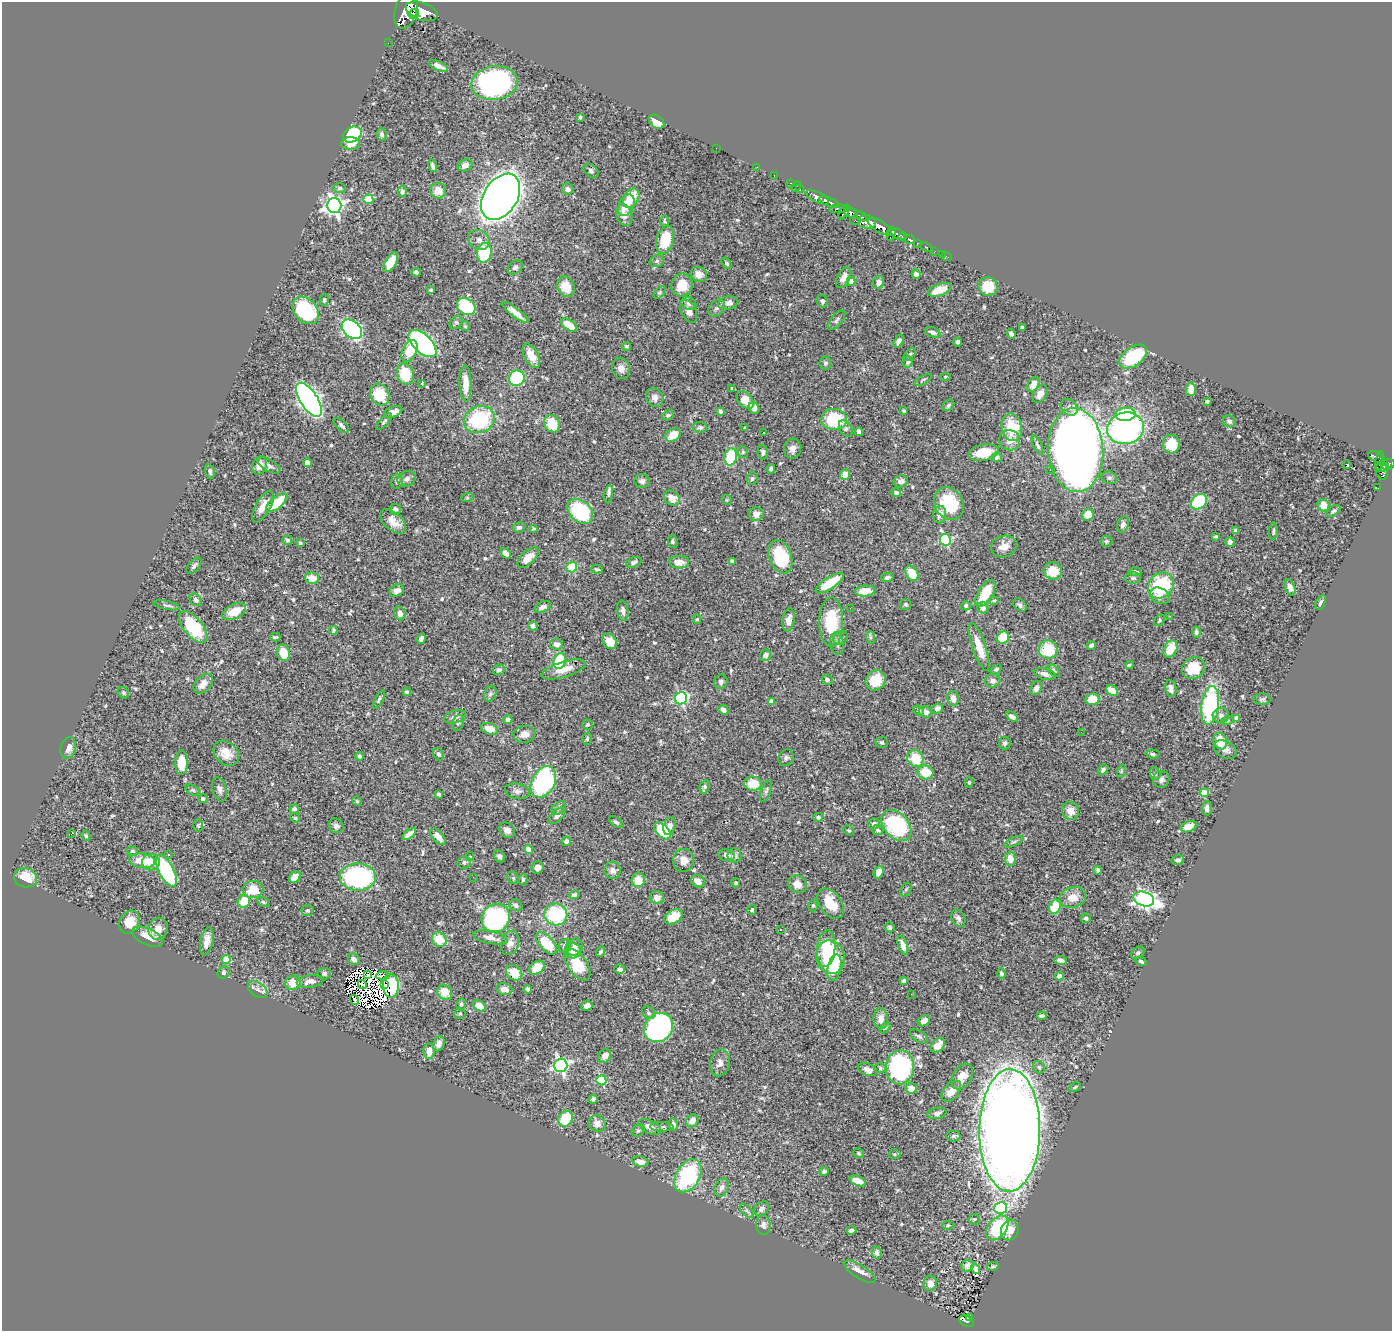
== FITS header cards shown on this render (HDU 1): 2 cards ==
NAXIS1  =                 1390
NAXIS2  =                 1329

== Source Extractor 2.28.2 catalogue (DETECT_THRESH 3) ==
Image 1390 x 1329 px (HDU 1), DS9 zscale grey, 1 PNG px = 1 image px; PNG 1394 x 1333 px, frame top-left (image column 1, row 1329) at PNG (2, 2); each listed source drawn as its Kron ellipse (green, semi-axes under 4 px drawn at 4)
Background 0.926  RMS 0.027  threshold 0.0797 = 3 sigma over >= 5 px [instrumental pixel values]
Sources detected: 605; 8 with non-positive FLUX_AUTO (blend fragments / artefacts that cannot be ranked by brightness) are neither listed nor drawn; of the other 597, the 500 brightest by FLUX_AUTO listed and drawn (97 fainter detections omitted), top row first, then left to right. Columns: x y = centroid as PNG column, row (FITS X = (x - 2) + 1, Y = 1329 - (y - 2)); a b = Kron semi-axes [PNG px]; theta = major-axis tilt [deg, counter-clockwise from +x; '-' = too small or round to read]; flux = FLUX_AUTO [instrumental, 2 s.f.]
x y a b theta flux
406 10 19 11 74 6100
422 11 16 8 -19 5000
414 14 5 4 - 1200
388 43 2 2 - 8.8
438 66 10 4 -23 9
495 83 23 17 8 390
580 117 4 3 - 2.5
657 122 8 6 -37 24
382 134 6 5 - 5.1
352 135 10 7 29 220
350 144 9 6 -2 15
716 148 2 2 - 34
465 165 7 5 28 10
433 166 6 3 -75 4.4
757 167 2 2 - 6.5
591 171 8 6 -42 4.2
774 176 3 2 - 23
790 183 3 2 - 32
796 186 6 3 38 44
340 188 6 5 - 3.9
568 189 6 5 - 6.2
800 189 3 3 - 40
402 191 5 4 - 6.3
438 191 8 8 - 21
501 197 25 17 57 2600
817 197 12 5 -26 1400
631 198 10 7 57 40
368 199 5 4 - 73
829 202 11 4 -23 1600
334 205 7 7 - 960
626 205 11 7 63 28
839 209 10 4 3 450
844 212 8 3 57 480
851 213 7 4 -20 910
624 215 11 8 -73 12
861 216 6 3 -28 490
665 221 6 4 -89 2.9
855 221 5 3 - 130
867 222 9 6 -10 1400
879 227 13 5 -32 3400
892 232 4 4 - 1100
898 234 8 5 -32 950
902 236 4 3 - 400
890 238 3 2 - 22
909 239 6 3 -24 280
479 240 11 9 -36 11
665 240 14 8 74 60
917 243 3 3 - 230
926 247 6 3 -24 77
934 252 4 2 - 28
484 253 10 7 81 110
942 254 2 2 - 4.7
946 256 5 3 - 23
657 261 7 5 16 4.6
391 262 11 5 61 39
726 263 6 4 -55 3.4
515 267 8 6 33 4.7
416 272 5 3 - 3.8
699 274 8 7 - 15
916 274 5 4 - 5.7
844 277 11 6 64 12
851 281 4 4 - 19
878 282 7 5 68 7.4
682 285 12 10 68 35
988 286 9 9 - 45
566 287 11 8 -66 32
431 290 3 3 - 2.9
940 290 12 6 19 35
660 292 7 4 46 3.1
324 300 6 4 71 2.9
822 301 6 5 - 4.6
689 303 8 6 -27 6.5
728 303 10 6 13 10
466 306 10 8 -32 110
717 308 10 6 49 6
306 310 15 11 -51 130
689 311 12 7 -64 11
515 312 16 4 -37 14
836 320 12 5 50 5.4
456 323 7 5 43 5.2
569 325 9 5 -35 37
465 326 5 5 - 2.5
1022 327 4 3 - 3.4
352 329 11 8 -42 380
933 332 8 5 -21 6
1011 334 5 4 - 5.9
899 341 7 4 59 7.2
958 342 4 3 - 3.3
422 344 17 9 -44 570
626 346 4 4 - 3.5
410 351 11 7 65 39
910 355 7 4 46 3.8
531 356 13 7 -61 21
1133 357 16 9 36 130
908 362 6 5 - 4.6
825 363 7 6 - 3.8
621 368 11 9 -72 9.2
405 374 11 8 -73 62
945 377 5 4 - 2.5
517 378 8 7 - 110
923 380 10 3 30 3.1
422 383 4 3 - 2.7
465 384 18 6 -88 23
1033 385 8 5 62 15
732 388 3 3 - 3.7
1191 389 7 5 88 17
380 394 11 9 -62 61
1040 394 10 6 60 12
655 398 10 8 -61 9.2
309 400 19 8 -57 880
745 400 10 6 -47 25
1207 401 3 3 - 3.1
948 405 6 5 - 3.7
1069 407 9 7 -46 7.2
754 408 6 5 - 13
721 411 4 4 - 6.5
904 411 4 3 - 3
393 412 9 5 21 11
1126 414 10 6 3 110
668 415 6 5 - 4.1
834 419 13 10 -3 110
479 420 16 13 21 140
384 421 10 4 48 3.3
1229 421 6 6 - 5.5
552 424 9 7 -60 47
341 425 9 5 -44 6.3
700 427 7 5 -9 3.6
1012 427 14 10 -78 54
745 428 3 3 - 2.5
846 428 9 6 -61 5
1125 428 18 16 11 410
859 432 4 4 - 18
763 433 3 2 - 3.3
673 435 8 6 34 27
1010 440 10 10 - 17
1171 444 9 8 - 38
1037 445 10 4 -65 4.7
793 449 10 8 77 11
1076 450 42 28 -87 3300
743 452 5 5 - 2.9
763 452 7 5 -84 5.7
983 452 15 8 10 44
731 457 8 6 76 76
997 457 5 5 - 7.8
1375 457 7 5 -28 180
1380 461 9 4 82 230
307 463 4 4 - 19
1388 464 7 5 13 580
260 465 9 7 69 18
269 465 13 5 -30 7.9
1346 465 4 3 - 25
1382 467 7 3 10 230
771 469 5 4 - 3
1050 470 2 2 - 3
210 471 7 5 -73 4.3
1382 471 9 6 -81 400
845 474 5 5 - 13
752 478 6 5 - 3.7
1109 478 8 6 -15 4.6
407 479 9 7 26 6.8
397 481 8 5 75 4.8
642 481 8 7 - 6.9
901 481 7 6 - 7.5
1378 488 3 2 - 6.5
896 492 5 4 - 3.6
608 494 8 4 78 3.8
467 498 6 4 18 2.4
672 498 8 7 - 19
727 500 6 4 -43 2.4
1199 502 9 6 44 140
277 503 13 5 39 65
949 504 17 14 -60 83
1323 505 6 6 - 26
263 507 18 7 60 19
395 509 6 5 - 6.1
580 511 15 10 -42 150
1333 511 8 4 35 4.8
756 514 7 7 - 13
1088 514 6 5 - 21
940 515 9 6 79 11
393 522 15 8 -41 20
1123 524 8 5 67 6.5
519 527 6 5 - 5.9
534 529 4 3 - 2.5
1236 530 4 4 - 7.3
1273 531 9 3 88 3.1
1216 536 3 3 - 2.8
287 540 5 4 - 2.9
945 540 6 5 - 160
673 541 6 5 - 3.2
1106 541 6 5 - 3.7
1230 542 5 4 - 6.2
300 543 4 3 - 2.7
1004 546 13 10 18 19
506 553 6 4 -50 9.8
780 557 17 11 -69 99
528 558 13 6 45 18
732 561 4 4 - 3.9
634 562 8 5 21 4.6
679 562 10 6 -3 19
194 566 10 5 49 5
572 567 5 5 - 46
597 569 6 3 -9 3
1053 571 9 8 - 34
1135 572 6 4 -10 4.5
912 573 8 5 -58 37
887 577 6 4 14 4.3
312 578 7 5 -13 23
1133 578 8 5 1 3.7
830 583 16 6 33 54
1161 585 14 12 44 120
1290 587 8 5 -67 8.2
397 591 7 6 - 11
865 591 10 5 5 28
985 593 15 7 58 55
1160 596 10 7 -26 10
196 600 7 5 -49 5.2
994 601 5 3 - 2.4
1321 602 8 4 62 5
906 604 5 5 - 2.9
167 605 13 4 -12 4.5
1020 605 8 5 -44 5
966 606 5 4 - 4
543 607 8 5 27 8
850 608 2 2 - 3.8
983 608 6 5 - 9.6
234 611 13 7 27 32
623 611 10 5 -81 7.7
400 613 7 5 -66 12
1170 616 3 2 - 2.8
697 619 4 4 - 2.5
789 620 12 6 81 12
1159 620 6 4 51 2.8
831 622 25 12 -90 92
533 626 5 4 - 5.9
193 627 19 9 -49 100
333 630 4 3 - 3
1196 632 5 4 - 4.6
275 637 5 3 - 3.3
870 637 6 4 -72 2.5
841 638 8 6 37 5.4
1003 638 6 5 - 53
421 639 5 4 - 6.2
610 641 8 6 -51 24
556 644 6 5 - 7.6
837 644 11 7 -83 7.5
1091 645 4 3 - 5.1
979 647 25 6 -71 29
1170 649 9 6 62 39
1048 650 9 9 - 65
283 653 8 6 -76 39
765 655 6 5 - 8
560 661 8 6 74 95
1129 665 4 3 - 2.6
1193 668 12 10 37 49
564 669 23 8 17 24
996 669 6 4 36 3.7
499 670 6 5 - 5
1054 671 7 5 -42 4.3
1045 674 11 5 -15 9.1
827 680 5 5 - 4.2
876 680 10 9 - 39
992 681 8 7 - 7.2
721 682 7 6 - 6.4
203 684 11 7 46 17
1036 688 7 5 60 11
1171 688 8 5 -81 8
1112 691 6 5 - 21
407 692 4 4 - 3.2
123 693 6 5 - 2.8
490 694 8 6 72 4.7
681 698 6 6 - 260
953 698 7 5 -80 10
1092 699 7 6 - 29
1262 699 8 5 -2 4.3
379 700 10 4 61 4.2
771 701 4 4 - 11
1210 705 19 8 82 220
937 708 6 4 25 7.1
723 710 5 4 - 8.1
918 710 6 4 -34 3.9
925 712 7 5 -30 12
1221 715 8 7 - 8.5
455 717 11 6 17 9.2
1012 717 6 4 -34 7.8
1236 718 4 4 - 8.1
508 720 4 4 - 6.5
1227 721 6 4 19 2.4
458 723 8 5 68 4.5
588 725 5 5 - 2.8
490 729 8 5 -18 22
1081 732 2 2 - 3.6
524 734 11 8 7 14
587 739 6 4 75 3.2
1220 741 8 6 -68 38
882 742 6 5 - 3.5
1005 743 6 6 - 4.2
68 748 11 7 73 12
1225 750 12 8 -28 12
226 753 14 11 -43 26
438 754 6 5 - 5.3
1153 754 7 4 -4 3.7
360 756 4 4 - 4.6
786 758 8 7 - 4.9
915 758 9 7 -55 48
182 763 12 6 88 37
1103 770 6 4 49 4.7
1121 771 7 4 72 2.7
926 772 8 7 - 42
1155 774 6 5 - 3.1
1161 779 8 8 - 8
543 782 17 11 62 290
969 782 5 4 - 3
753 784 9 7 -4 45
704 787 7 4 74 4.2
220 789 12 7 -73 7.2
193 790 8 5 -25 3.2
517 791 12 7 -11 8.2
766 791 11 5 69 4.8
1204 793 4 4 - 68
439 794 4 3 - 3.7
203 799 5 4 - 4.7
357 801 5 4 - 2.4
558 808 8 5 40 4.8
1207 808 7 5 89 7.1
294 809 5 4 - 5.9
1070 811 9 8 - 17
557 816 10 5 43 6.6
818 817 5 4 - 3.9
295 818 5 4 - 2.4
616 822 8 4 -36 4
874 824 6 5 - 7
198 825 6 5 - 2.6
336 826 8 7 - 8.1
669 826 9 6 72 11
896 826 18 12 -47 160
1188 827 8 5 22 22
507 830 8 7 - 8.8
849 830 6 5 - 2.8
878 830 6 5 - 3.3
662 831 10 6 -46 64
71 834 4 3 - 23
409 834 8 4 38 10
86 836 5 4 - 2.6
438 837 10 5 -48 12
566 841 5 4 - 6.7
1014 842 10 4 23 4
529 850 4 4 - 31
132 851 6 4 -18 3
168 854 3 3 - 3.3
727 855 8 5 -16 7.3
470 856 4 4 - 2.7
499 856 7 5 -58 5.7
734 856 7 7 - 8.8
1010 859 7 5 -86 21
683 860 11 10 - 17
1178 860 6 5 - 4.8
142 861 13 7 -7 36
151 862 9 8 - 27
464 862 7 6 - 5
538 867 6 6 - 11
612 870 8 8 - 8.1
1098 870 4 4 - 4.6
166 871 17 7 -63 150
879 872 6 5 - 14
295 877 6 5 - 25
358 877 18 13 0 260
473 877 3 2 - 4.9
25 878 11 9 -14 42
513 878 6 5 - 2.5
523 879 6 4 -86 2.8
638 880 7 6 - 25
698 881 7 6 - 14
736 883 4 4 - 3.1
797 884 10 8 -37 18
253 889 10 8 3 34
906 889 7 5 62 3.2
574 895 5 4 - 3.9
1073 897 13 10 13 22
657 898 7 6 - 13
1144 899 10 7 -18 680
244 901 6 6 - 44
263 902 7 4 -27 2.9
830 904 17 10 -54 41
516 905 7 5 -32 4.6
813 905 6 4 74 2.7
1055 907 7 5 70 68
308 910 6 6 - 3.7
752 910 5 4 - 3.9
556 914 11 11 - 130
673 917 10 6 31 22
496 918 15 13 44 330
958 918 9 6 -62 6.3
1086 918 5 5 - 4.1
130 922 12 10 62 27
889 927 5 4 - 2.7
158 929 11 9 74 19
781 929 3 2 - 3.1
147 937 17 8 -25 25
491 937 18 6 -12 16
439 940 8 7 - 37
207 941 14 6 78 18
510 943 12 8 72 13
546 943 14 7 -47 48
903 945 10 4 -71 13
565 946 7 5 62 5.9
574 947 9 8 - 14
826 948 18 9 85 75
573 951 8 7 - 12
600 952 5 3 - 3.7
1138 953 7 5 39 4.4
830 957 17 14 -76 150
354 959 6 5 - 8.3
226 960 4 4 - 54
1060 960 6 3 -8 5.1
1141 961 6 4 -29 4
578 965 18 9 -57 81
537 968 8 6 37 33
834 968 13 7 78 34
620 969 5 4 - 6.4
224 973 6 5 - 3.6
514 973 9 7 -42 32
1002 973 5 4 - 5.8
324 974 7 6 - 4.3
368 975 3 2 - 2.9
383 976 6 3 3 9.4
1059 976 4 4 - 8.1
310 981 13 6 7 11
904 981 4 4 - 5.7
293 983 8 7 - 28
362 985 4 2 - 3.1
385 985 4 2 - 3.2
391 986 12 8 -89 53
504 989 8 6 -9 13
528 989 4 3 - 4.9
258 990 11 7 -35 8.8
445 992 8 7 - 24
911 994 2 2 - 8.3
354 1000 5 2 - 2.9
461 1004 6 4 76 3.2
479 1006 7 4 -36 30
587 1006 6 5 - 8.6
649 1013 7 6 - 4.4
460 1014 5 5 - 2.9
1042 1016 5 3 - 3.6
881 1019 10 7 -86 18
924 1021 6 5 - 9.7
659 1027 15 13 46 380
885 1028 6 4 44 2.7
919 1036 10 5 -33 5
439 1044 8 5 70 10
938 1045 8 6 50 22
429 1051 8 5 -89 18
605 1056 7 6 - 9.9
720 1063 13 9 77 12
560 1065 7 6 - 440
900 1067 17 14 83 330
1039 1067 6 5 - 3.6
880 1068 5 5 - 3
867 1069 10 6 -23 11
962 1077 14 9 57 21
601 1080 5 5 - 120
1075 1087 7 3 28 2.5
911 1088 6 5 - 16
951 1091 12 7 49 22
593 1099 5 4 - 4.2
937 1113 9 5 12 6.5
566 1119 8 7 - 76
692 1121 7 5 55 12
597 1124 9 8 - 11
673 1125 6 5 - 10
650 1127 12 6 -25 12
662 1127 12 4 -1 5.2
1010 1130 61 30 89 4800
638 1131 7 5 39 3.5
953 1136 7 5 1 4.5
858 1153 6 4 -32 2.6
894 1154 6 5 - 2.9
640 1162 8 5 -9 11
824 1171 4 4 - 3.5
688 1176 18 12 59 180
858 1181 9 4 -22 22
722 1187 9 6 68 8.5
1001 1208 6 5 - 170
762 1209 8 6 39 5.8
747 1211 8 4 -45 4.5
974 1219 5 5 - 3.4
763 1225 10 7 -85 7.3
948 1225 5 4 - 2.4
997 1228 14 9 53 110
851 1230 5 3 - 5.1
1010 1230 10 8 72 20
877 1253 6 5 - 6.8
968 1266 6 5 - 7.3
993 1266 6 4 6 2.4
976 1269 5 4 - 9.7
860 1271 18 6 -32 16
930 1283 7 6 - 14
970 1317 3 2 - 13
967 1321 8 5 -24 110
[97 fainter detections neither listed nor drawn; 8 non-positive-flux detections neither listed nor drawn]